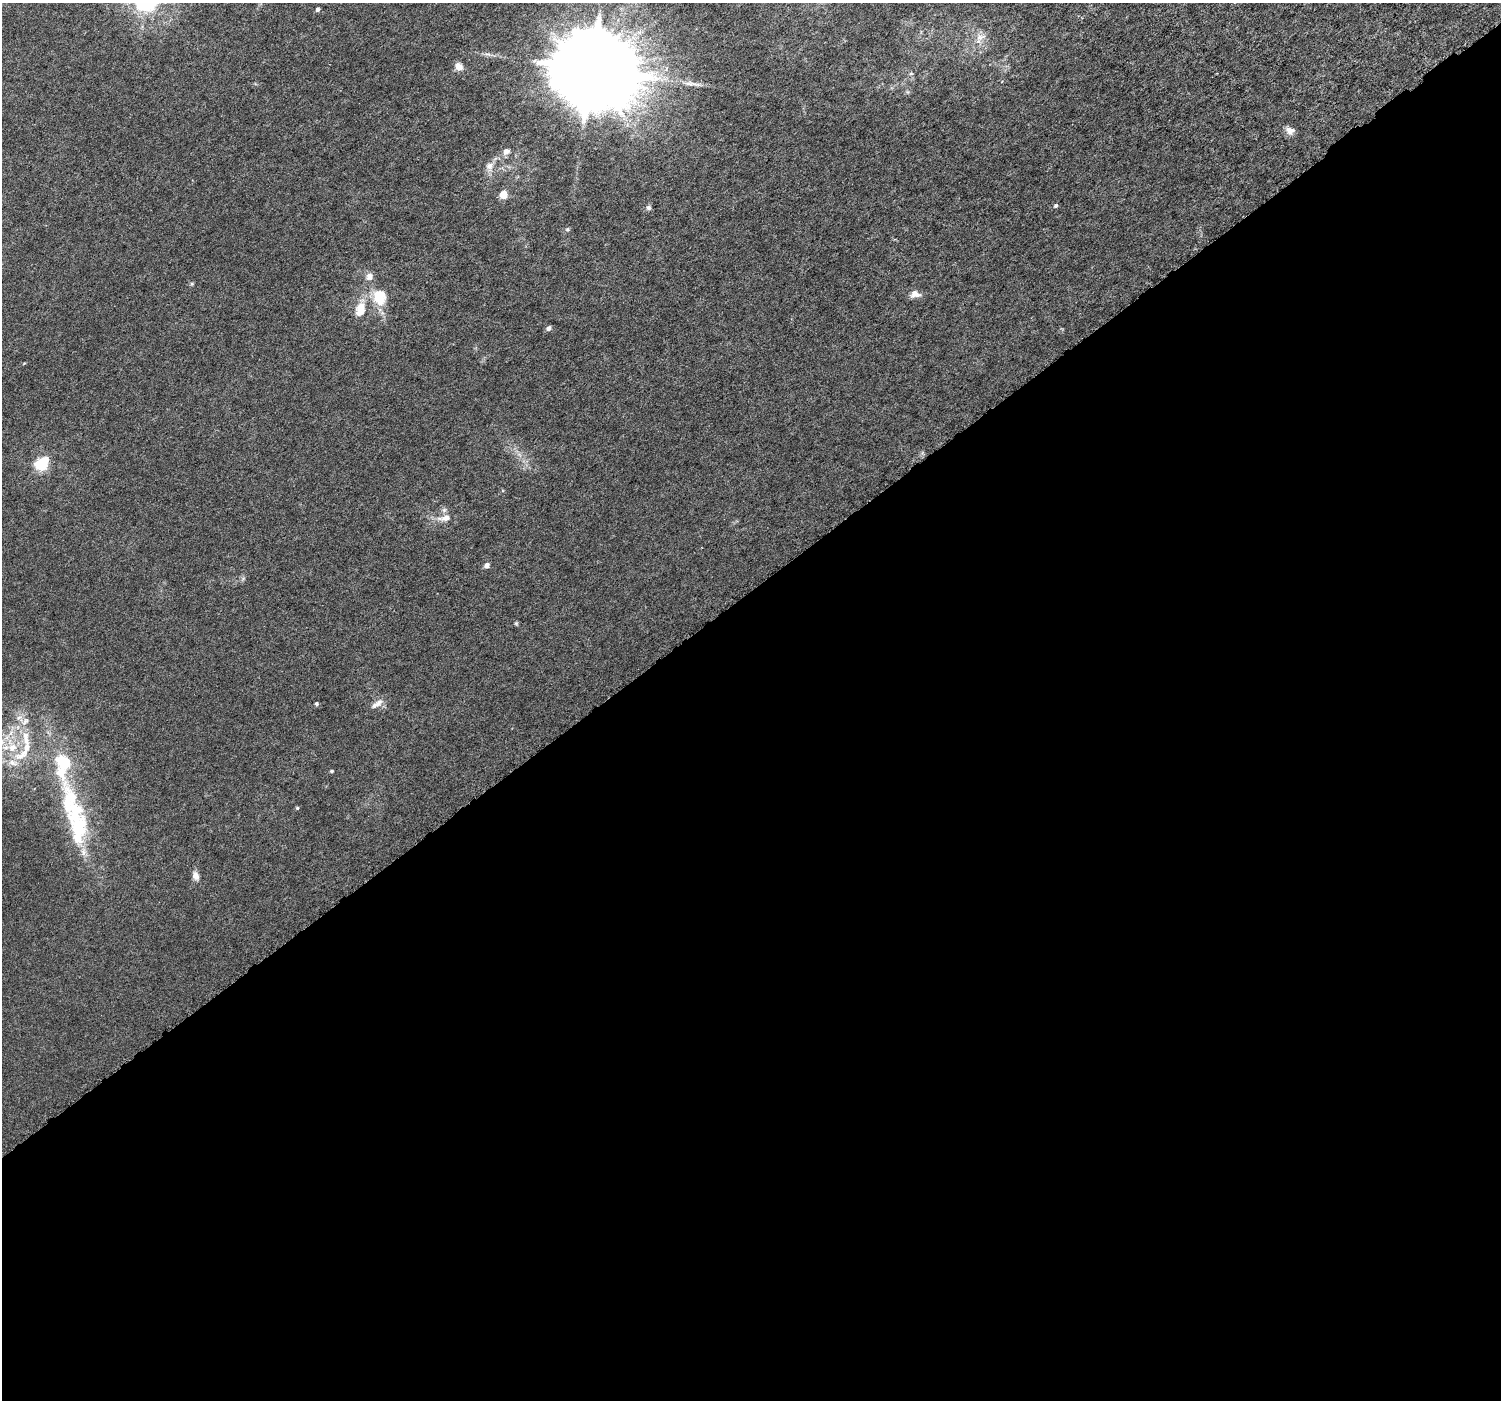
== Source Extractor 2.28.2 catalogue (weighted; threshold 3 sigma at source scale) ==
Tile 15 of 4 x 4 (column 3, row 4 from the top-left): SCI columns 3094-4592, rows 223-1620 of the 6193 x 6098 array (HDU 1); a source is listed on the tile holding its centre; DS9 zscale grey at full resolution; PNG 1503 x 1402 px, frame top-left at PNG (2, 3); no overlay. Shown black and unused: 58% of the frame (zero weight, under 5 of 10 exposures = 6% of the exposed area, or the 3 px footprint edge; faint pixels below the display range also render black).
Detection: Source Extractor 2.28.2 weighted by HDU 2 'WHT'; one run over the whole footprint, this tile lists its part. Background 0.00148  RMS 8.0e-04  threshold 0.00325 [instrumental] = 3 sigma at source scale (4.09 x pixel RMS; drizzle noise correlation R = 1.36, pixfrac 0.8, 0.0396/0.0396 arcsec/px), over >= 5 px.
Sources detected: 38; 6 inside a brighter listed object's ellipse — not listed separately; the other 32 listed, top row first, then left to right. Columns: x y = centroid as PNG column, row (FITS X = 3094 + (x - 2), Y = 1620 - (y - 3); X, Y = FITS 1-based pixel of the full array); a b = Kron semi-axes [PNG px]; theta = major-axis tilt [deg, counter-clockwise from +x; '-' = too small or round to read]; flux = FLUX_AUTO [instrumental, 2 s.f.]
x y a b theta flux
317 9 5 5 - 0.16
980 37 16 9 24 0.6
458 67 9 7 -44 0.53
592 70 23 20 -17 1400
911 73 6 4 1 0.086
690 83 14 7 -3 0.41
1290 130 13 9 -23 0.4
506 151 9 7 34 0.33
489 166 11 8 27 0.43
503 195 5 5 - 1.7
1056 206 5 5 - 0.12
648 208 6 6 - 0.2
567 229 6 4 -1 0.1
369 276 9 9 - 0.39
915 294 12 9 -3 0.48
379 297 21 17 -79 1.8
360 309 18 11 79 1.2
548 328 6 5 - 0.23
24 363 5 3 - 0.056
41 464 8 6 46 8.8
445 518 19 9 9 0.69
487 565 6 5 - 0.3
516 623 5 5 - 0.086
316 704 4 4 - 0.13
377 704 20 7 35 0.46
26 738 27 9 -78 1.2
12 748 14 12 39 1.1
23 753 34 11 32 1.5
332 771 5 4 - 0.094
297 808 4 4 - 0.083
77 824 95 26 -74 8
196 876 11 8 -73 0.38